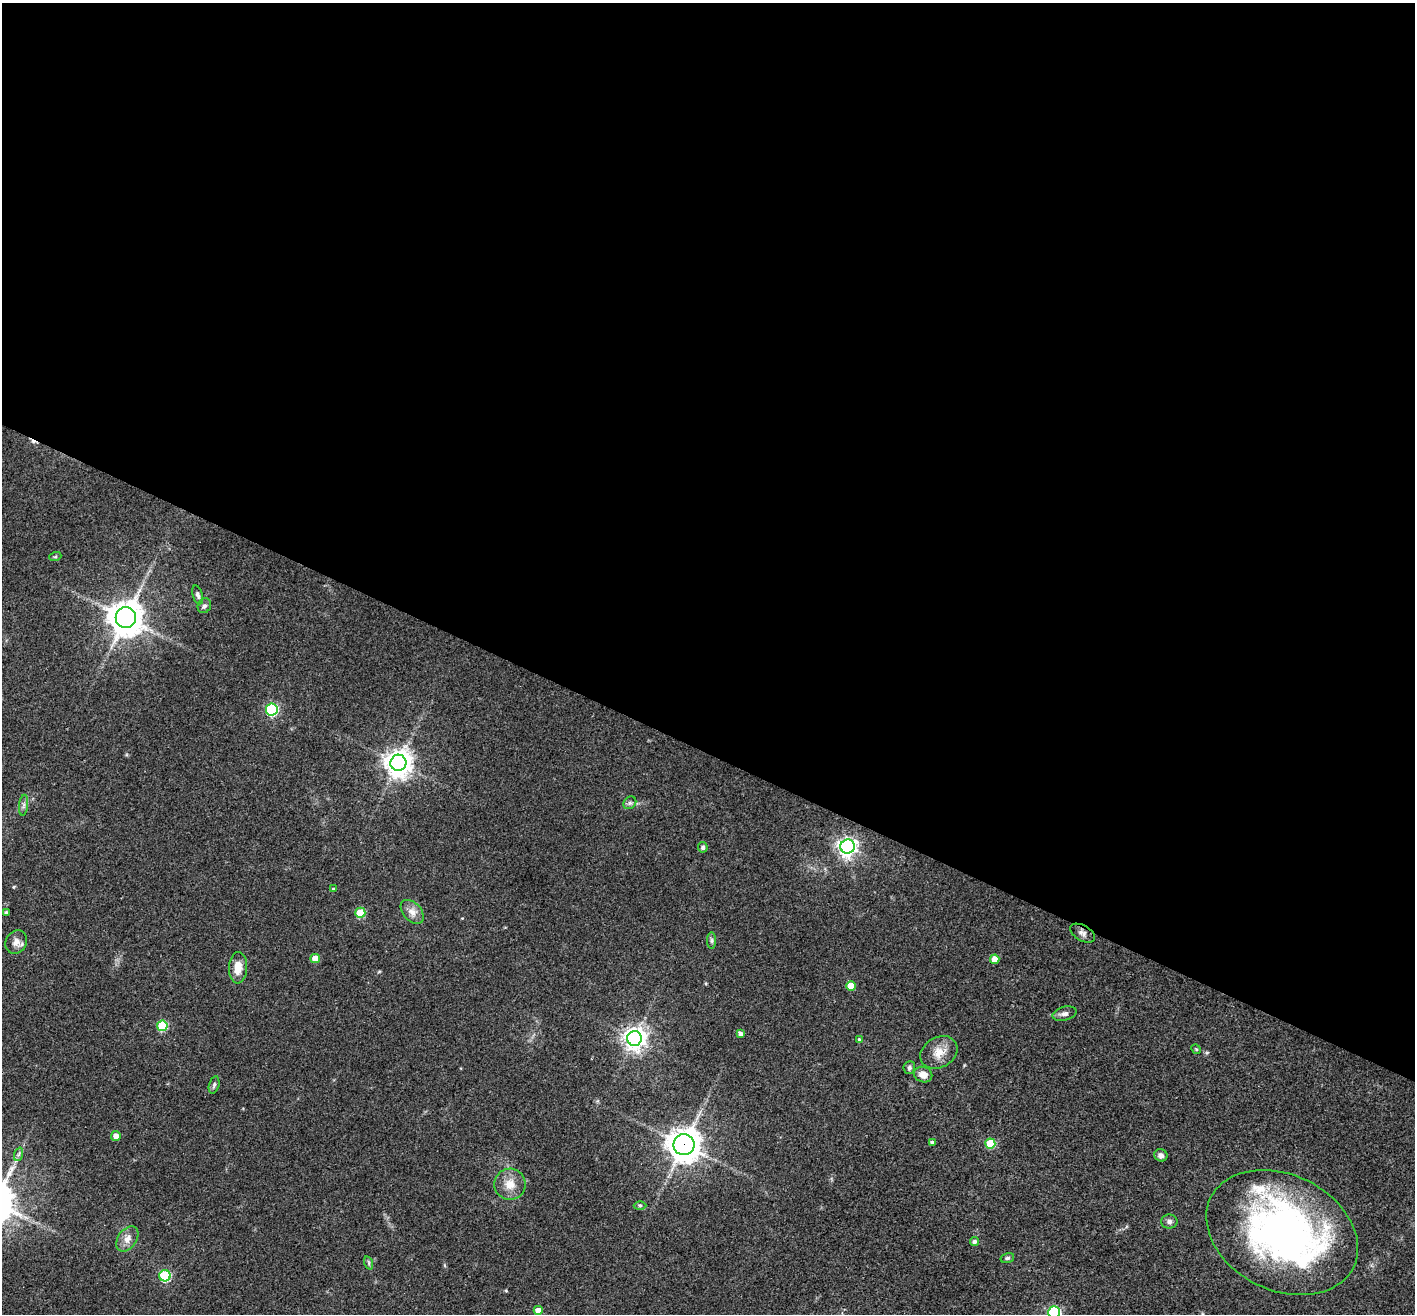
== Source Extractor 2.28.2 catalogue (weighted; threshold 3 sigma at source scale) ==
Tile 3 of 4 x 4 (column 3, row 1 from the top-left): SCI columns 2831-4243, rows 4215-5526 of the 5657 x 5669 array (HDU 1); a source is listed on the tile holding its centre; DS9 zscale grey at full resolution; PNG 1417 x 1316 px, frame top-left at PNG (2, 3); each listed source drawn as its Kron ellipse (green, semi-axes under 4 px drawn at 4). Shown black and unused: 57% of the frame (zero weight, under 3 of 4 exposures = <1% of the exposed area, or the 3 px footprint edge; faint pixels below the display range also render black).
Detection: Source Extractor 2.28.2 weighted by HDU 2 'WHT'; one run over the whole footprint, this tile lists its part. Background 0.0339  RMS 0.0047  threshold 0.0211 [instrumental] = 3 sigma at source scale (4.5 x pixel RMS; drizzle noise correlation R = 1.50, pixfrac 1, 0.05/0.05 arcsec/px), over >= 5 px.
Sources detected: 50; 1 inside a brighter object's white glare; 1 cosmic-ray / hot-pixel residue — neither listed nor drawn; the other 48 listed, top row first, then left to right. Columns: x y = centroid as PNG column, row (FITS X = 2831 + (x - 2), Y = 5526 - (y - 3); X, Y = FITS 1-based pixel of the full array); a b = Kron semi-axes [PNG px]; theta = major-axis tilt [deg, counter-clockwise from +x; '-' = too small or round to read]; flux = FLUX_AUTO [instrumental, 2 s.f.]
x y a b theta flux
55 557 6 4 19 0.56
198 595 9 5 -73 1.3
204 606 8 6 57 1.3
126 618 10 10 - 920
272 710 6 6 - 66
398 763 8 8 - 550
630 803 7 5 44 1
24 805 10 4 84 1.4
703 847 5 5 - 1
848 847 7 7 - 200
333 889 4 3 - 0.5
6 912 4 3 - 0.88
412 912 14 9 -47 3.6
360 913 5 5 - 19
1083 933 13 7 -30 2.1
712 941 8 4 90 1
16 942 12 10 56 3.1
315 958 5 4 - 5.9
995 959 5 4 - 6.4
238 968 16 9 87 5.9
851 986 5 5 - 9.1
1065 1014 12 6 13 2
162 1026 5 5 - 29
740 1034 4 4 - 1.8
634 1038 7 7 - 350
859 1040 4 4 - 0.95
1196 1049 5 4 - 0.49
939 1052 19 15 30 6.5
909 1068 6 5 - 1.2
923 1075 9 7 -19 3.7
214 1085 9 5 74 1
116 1136 5 5 - 3.2
932 1142 4 3 - 1.3
990 1144 5 5 - 20
684 1145 10 10 - 720
19 1154 7 4 71 1
1161 1155 7 6 - 2
510 1184 15 15 - 6.5
640 1205 6 4 -1 0.7
1169 1221 8 7 - 1.6
1282 1233 79 58 -26 220
127 1239 14 9 55 3.8
974 1241 4 4 - 1.2
1007 1258 7 5 16 0.88
369 1263 7 4 -72 0.68
165 1276 5 5 - 45
538 1310 4 4 - 3.7
1054 1312 6 6 - 67
Overlapping masked pixels (flux is a lower limit): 1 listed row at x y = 684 1145
Isophote crosses this tile's border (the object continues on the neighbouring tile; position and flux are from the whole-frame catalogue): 1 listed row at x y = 1054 1312